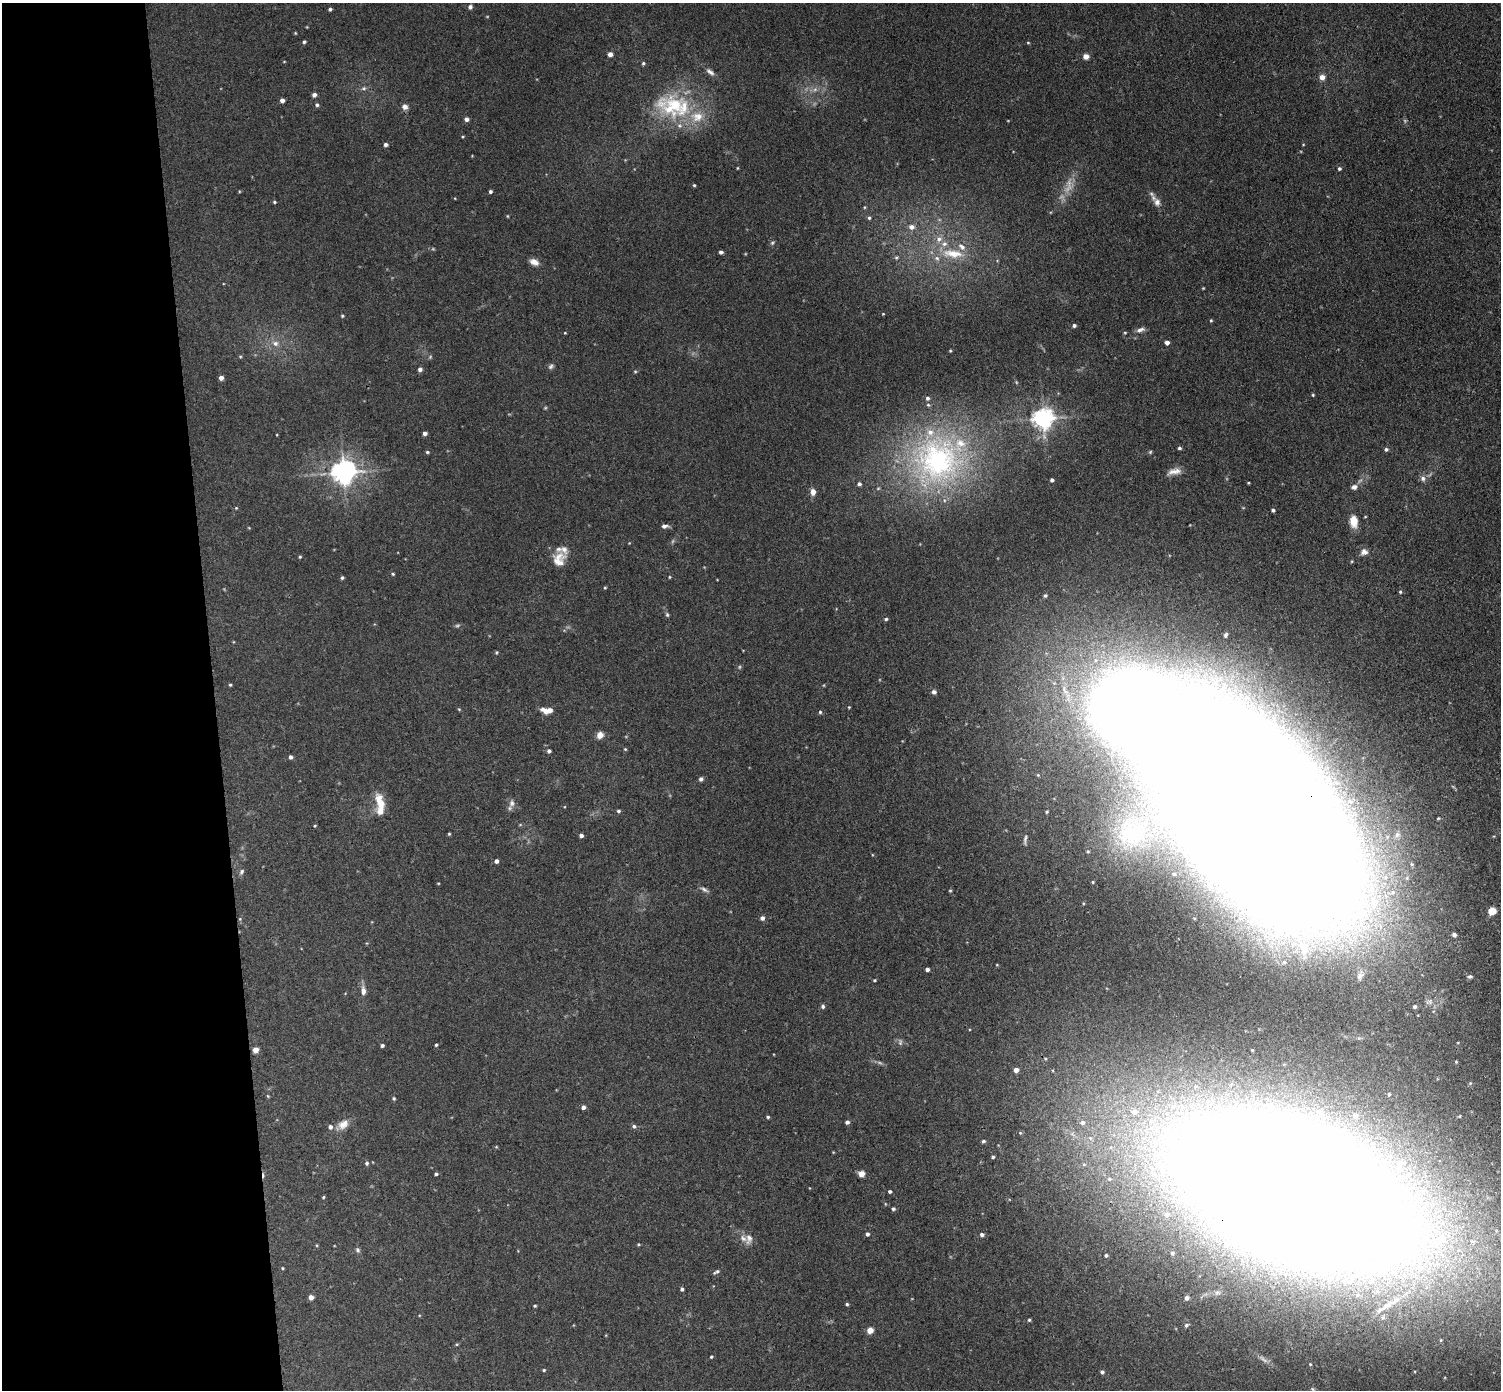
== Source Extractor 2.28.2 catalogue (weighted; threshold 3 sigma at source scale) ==
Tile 4 of 3 x 3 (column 1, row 2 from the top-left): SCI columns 57-1555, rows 1522-2909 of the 4608 x 4537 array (HDU 1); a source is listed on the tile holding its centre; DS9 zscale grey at full resolution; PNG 1503 x 1392 px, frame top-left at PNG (2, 3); no overlay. Shown black and unused: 14% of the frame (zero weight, under 3 of 4 exposures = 6% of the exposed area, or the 3 px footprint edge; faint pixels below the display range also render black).
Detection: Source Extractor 2.28.2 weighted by HDU 2 'WHT'; one run over the whole footprint, this tile lists its part. Background 0.0394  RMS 0.0046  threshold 0.0209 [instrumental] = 3 sigma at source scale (4.5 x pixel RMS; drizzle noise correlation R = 1.50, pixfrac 1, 0.05/0.05 arcsec/px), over >= 5 px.
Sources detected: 201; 6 too faint to see at this stretch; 2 inside a brighter object's white glare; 1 cosmic-ray / hot-pixel residue — not listed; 16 inside a brighter listed object's ellipse — not listed separately; the other 176 listed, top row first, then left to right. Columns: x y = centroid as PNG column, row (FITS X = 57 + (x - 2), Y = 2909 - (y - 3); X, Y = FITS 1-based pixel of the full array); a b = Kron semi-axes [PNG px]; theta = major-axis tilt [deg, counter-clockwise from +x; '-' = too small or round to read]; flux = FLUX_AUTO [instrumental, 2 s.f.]
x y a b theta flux
470 7 5 5 - 1.3
330 9 4 3 - 0.86
304 42 4 4 - 0.71
1028 42 4 3 - 0.45
610 54 5 5 - 2
1086 56 5 5 - 3.3
643 63 5 4 - 0.67
710 72 12 6 -38 2
1322 77 6 6 - 3.3
364 88 7 6 - 1.1
815 89 7 5 1 1.3
314 95 4 4 - 1.9
282 100 4 4 - 1.8
317 105 5 4 - 0.84
673 106 37 33 50 38
405 107 7 7 - 2.1
466 119 5 4 - 1.7
385 144 4 4 - 1.1
737 168 4 3 - 0.35
1339 169 5 5 - 0.82
694 185 3 3 - 0.5
490 192 3 3 - 0.91
274 202 5 4 - 0.56
1157 202 13 9 -69 3.1
507 216 5 3 - 0.36
869 218 5 4 - 0.78
911 227 7 6 - 2.5
939 239 9 7 26 2.6
772 243 5 4 - 0.72
721 252 4 3 - 1.3
953 253 34 13 -6 14
896 258 5 5 - 0.65
534 262 11 7 -24 2.8
883 314 4 3 - 0.33
342 316 5 4 - 0.57
1211 320 4 4 - 0.51
1074 325 4 4 - 1.1
1140 330 12 5 17 1.8
565 333 3 3 - 0.34
1125 333 4 4 - 0.46
1167 342 4 4 - 2.4
275 343 8 7 - 2.2
950 351 4 3 - 0.44
240 356 5 3 - 0.45
551 366 8 6 45 1.1
420 369 5 4 - 1.7
635 371 5 3 - 0.49
221 378 4 4 - 2.1
1313 395 4 3 - 0.51
927 398 5 5 - 1
1043 418 7 7 - 300
425 433 4 4 - 1.7
1179 448 4 3 - 0.77
1386 449 5 4 - 0.96
427 452 4 4 - 0.6
1150 452 5 4 - 0.55
938 460 67 55 -27 120
1174 471 19 7 12 3.6
343 472 7 7 - 470
1423 478 8 7 - 1.8
1052 480 4 3 - 1.2
1248 483 3 2 - 0.41
859 484 5 4 - 1.1
1354 487 8 6 18 2
813 492 7 6 - 2.8
236 508 4 4 - 0.4
1273 510 4 3 - 0.82
1365 517 4 2 - 0.37
1353 521 12 7 -83 7.4
664 526 8 5 7 1.5
1364 552 10 8 23 2.3
300 557 4 3 - 0.51
559 559 21 16 65 7.1
393 574 4 3 - 0.56
669 577 4 3 - 0.42
342 578 4 3 - 0.8
605 588 5 3 - 0.42
1400 592 5 4 - 0.65
1045 596 5 5 - 0.83
667 615 6 4 -69 0.74
886 619 4 4 - 0.71
1226 635 6 4 71 0.94
496 652 5 4 - 0.54
230 685 4 3 - 0.54
934 692 5 5 - 1.4
849 707 4 3 - 0.38
459 709 4 4 - 0.45
545 710 13 6 -18 2.9
820 712 5 4 - 0.71
600 735 7 7 - 3.2
625 749 4 3 - 0.45
549 751 4 4 - 1.2
291 757 4 4 - 1.3
701 779 5 4 - 1.3
381 803 12 11 - 6.1
512 803 10 8 -78 2.2
618 811 5 4 - 0.77
1047 812 4 3 - 0.56
1255 814 137 75 -50 5700
1438 818 4 3 - 0.46
315 826 4 3 - 0.45
449 834 4 4 - 0.48
1130 834 40 38 66 41
581 835 4 3 - 1.5
1397 835 8 7 - 1.7
1025 839 13 4 79 1.2
1088 851 5 5 - 0.7
496 861 4 4 - 1.6
241 872 8 6 59 1.2
1093 882 4 4 - 0.48
438 883 4 3 - 0.35
704 889 11 5 -30 1.4
950 891 5 3 - 0.41
1492 911 5 5 - 16
762 918 5 5 - 1.5
240 919 5 3 - 0.43
1454 935 4 4 - 1.6
1301 944 16 12 -71 11
1284 962 6 5 - 1.1
927 969 4 3 - 1.5
1360 975 14 8 66 2.9
1470 976 6 5 - 0.83
874 980 3 3 - 0.43
363 991 13 7 -87 2.5
823 1006 5 5 - 1.1
1415 1007 4 4 - 1.1
900 1042 9 4 82 0.99
382 1045 4 4 - 0.93
436 1045 3 3 - 0.59
255 1050 5 5 - 3.3
1016 1070 4 4 - 3
1389 1094 4 3 - 0.59
268 1096 5 3 - 0.43
394 1098 4 4 - 0.63
583 1107 4 4 - 1.7
1134 1112 11 9 -1 4.5
1320 1112 5 3 - 0.87
1355 1115 4 3 - 1.3
768 1117 4 3 - 0.69
847 1122 4 4 - 1.4
1082 1122 7 6 - 1.6
343 1124 15 10 36 4.4
634 1126 5 5 - 1.1
983 1141 5 4 - 0.85
993 1157 3 3 - 0.79
367 1163 5 4 - 0.87
1399 1164 9 8 - 4.1
436 1174 3 3 - 0.76
861 1174 6 6 - 2.9
1109 1179 6 5 - 0.86
890 1191 3 3 - 0.92
1294 1193 136 71 -23 4100
323 1197 4 4 - 0.48
893 1209 4 4 - 0.91
1167 1214 8 7 - 2.2
867 1234 4 4 - 1.1
982 1235 5 5 - 1.3
749 1239 14 9 80 2.8
1440 1240 31 15 32 21
358 1250 7 5 -65 1
1172 1253 4 4 - 1.1
1106 1255 4 4 - 0.75
282 1268 4 3 - 0.42
716 1272 9 4 26 1
682 1289 4 4 - 1.1
311 1297 4 4 - 2.9
1187 1298 5 4 - 1.6
847 1304 4 4 - 0.65
535 1306 4 3 - 0.55
1387 1306 19 7 28 4.1
1029 1320 4 4 - 0.6
1186 1325 6 5 - 0.8
870 1330 4 4 - 6.6
711 1357 3 3 - 0.52
544 1370 4 4 - 0.49
1102 1372 4 4 - 0.96
Overlapping masked pixels (flux is a lower limit): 2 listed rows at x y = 1255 814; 1294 1193
Isophote crosses this tile's border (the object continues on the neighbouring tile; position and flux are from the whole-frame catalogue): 1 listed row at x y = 1255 814